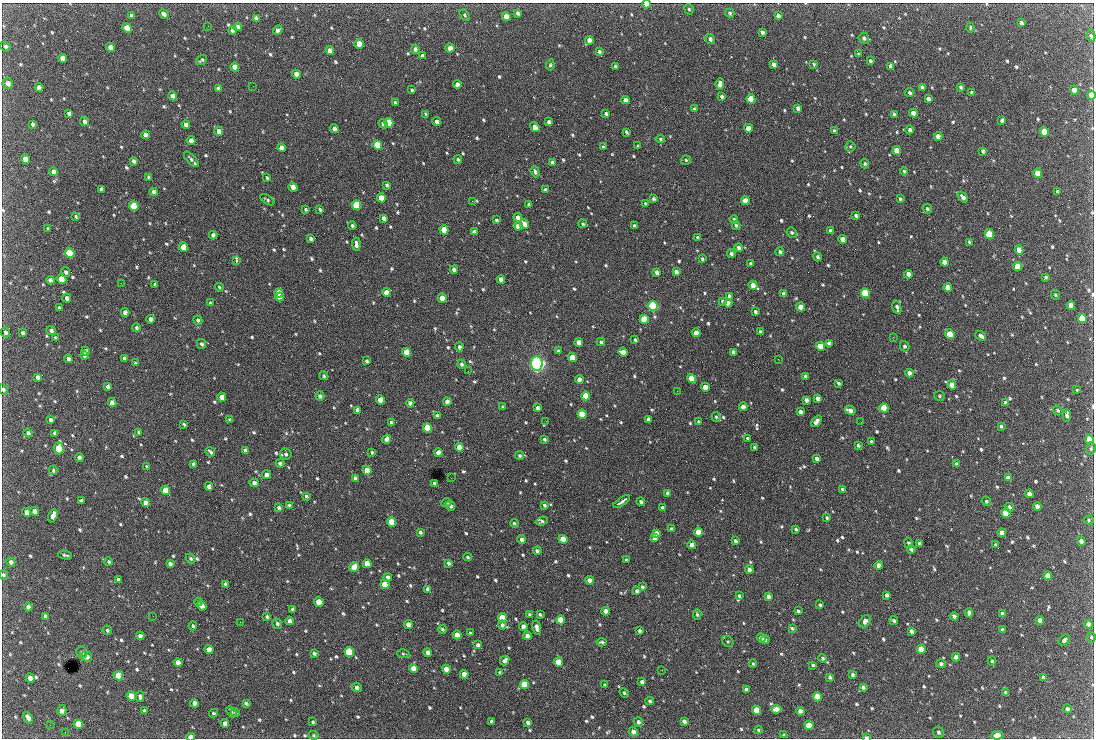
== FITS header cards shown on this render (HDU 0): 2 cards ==
NAXIS1  =                 1092 /fastest changing axis
NAXIS2  =                  736 /next to fastest changing axis

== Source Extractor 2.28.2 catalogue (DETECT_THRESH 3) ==
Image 1092 x 736 px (HDU 0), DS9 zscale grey, 1 PNG px = 1 image px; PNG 1096 x 740 px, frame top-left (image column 1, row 736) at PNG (2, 3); each listed source drawn as its Kron ellipse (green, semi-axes under 4 px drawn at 4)
Background 2560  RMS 46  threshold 139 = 3 sigma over >= 5 px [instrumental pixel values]
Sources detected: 849; of the 849, the 500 brightest by FLUX_AUTO listed and drawn (349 fainter detections omitted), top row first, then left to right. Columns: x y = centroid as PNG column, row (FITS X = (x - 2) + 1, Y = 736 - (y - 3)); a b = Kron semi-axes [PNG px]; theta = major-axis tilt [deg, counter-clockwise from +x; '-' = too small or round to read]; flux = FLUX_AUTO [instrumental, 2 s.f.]
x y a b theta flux
646 4 4 3 - 2.7e+04
689 9 5 4 - 5.4e+03
518 13 4 3 - 9.2e+03
730 13 5 4 - 5.0e+03
164 14 5 4 - 1.1e+04
132 15 4 3 - 7.9e+03
465 15 6 4 -54 5.4e+03
778 16 4 3 - 1.0e+04
506 17 4 4 - 3.9e+04
256 18 4 4 - 1.1e+04
1021 23 4 3 - 1.1e+04
208 26 2 2 - 4.6e+03
238 27 4 4 - 1.9e+04
970 27 5 3 - 4.6e+03
127 28 5 4 - 5.9e+04
233 30 4 4 - 1.2e+04
278 30 5 4 - 1.3e+04
762 32 4 3 - 8.7e+03
1091 36 6 4 -79 5.1e+03
864 38 5 5 - 9.9e+03
710 39 5 4 - 9.3e+03
589 40 4 4 - 2.8e+04
359 44 5 4 - 4.8e+04
6 46 5 5 - 7.0e+03
111 47 4 4 - 3.7e+04
450 48 4 4 - 3.2e+04
415 49 4 3 - 1.2e+04
330 51 4 4 - 2.6e+04
599 51 3 3 - 6.4e+03
858 54 4 3 - 4.6e+03
422 56 4 3 - 1.1e+04
62 58 4 4 - 2.1e+04
201 60 6 3 39 5.4e+03
870 61 4 3 - 6.1e+03
774 64 4 4 - 1.5e+04
814 64 4 3 - 4.7e+03
550 65 6 4 81 5.3e+03
616 66 4 3 - 6.5e+03
891 66 4 3 - 8.7e+03
235 67 4 4 - 2.6e+04
296 74 4 4 - 2.1e+04
8 83 6 5 - 1.7e+04
720 84 6 4 83 1.6e+04
457 85 4 4 - 2.7e+04
253 86 2 2 - 1.9e+04
39 87 4 4 - 1.7e+04
922 87 4 3 - 9.6e+03
961 87 4 3 - 6.9e+03
218 88 4 4 - 1.2e+04
412 90 4 3 - 5.0e+03
1074 90 4 4 - 3.7e+04
972 92 4 3 - 6.5e+03
910 93 4 3 - 7.0e+03
1091 95 4 4 - 4.9e+04
173 96 4 4 - 2.0e+04
722 96 4 3 - 6.6e+03
751 99 4 4 - 1.4e+05
928 99 4 3 - 1.2e+04
625 100 4 4 - 1.7e+04
395 102 3 3 - 5.2e+03
798 108 4 3 - 1.3e+04
694 109 3 3 - 5.8e+03
69 113 4 3 - 1.0e+04
913 113 4 4 - 2.3e+04
606 114 3 3 - 7.1e+03
426 115 3 3 - 1.4e+04
894 115 4 3 - 1.0e+04
1002 120 4 3 - 6.4e+03
85 121 5 4 - 1.1e+04
437 122 4 3 - 1.0e+04
549 122 4 4 - 1.0e+04
389 123 5 4 - 1.4e+05
33 124 4 3 - 7.5e+03
186 124 4 4 - 1.6e+04
383 124 5 3 - 1.0e+04
535 127 5 4 - 3.4e+04
748 128 4 4 - 3.0e+04
334 129 4 3 - 1.2e+04
910 130 4 4 - 7.8e+03
219 131 4 4 - 1.8e+04
834 131 3 3 - 6.1e+03
626 132 4 3 - 5.5e+03
1044 132 5 4 - 9.4e+04
145 135 4 4 - 1.6e+04
938 136 4 4 - 2.5e+04
660 139 5 4 - 4.9e+03
191 141 4 4 - 2.0e+04
377 145 5 4 - 1.4e+05
638 146 3 3 - 4.9e+03
850 146 5 5 - 4.9e+03
603 147 3 3 - 5.6e+03
281 148 4 4 - 2.3e+04
897 150 4 4 - 5.2e+04
983 151 4 3 - 8.1e+03
25 159 5 4 - 3.1e+04
191 159 10 4 -47 1.1e+04
458 159 4 4 - 5.7e+03
686 160 5 4 - 4.9e+03
133 161 4 3 - 8.6e+03
552 162 3 3 - 7.1e+03
865 164 4 4 - 5.8e+03
904 171 4 3 - 4.8e+03
54 172 4 4 - 1.8e+04
535 172 6 4 -71 7.7e+03
1038 173 5 4 - 7.2e+04
149 178 4 3 - 8.2e+03
267 178 3 3 - 4.9e+03
387 185 4 3 - 6.0e+03
293 187 5 4 - 2.0e+04
101 189 4 3 - 8.8e+03
545 189 3 3 - 5.4e+03
154 192 4 4 - 1.1e+04
1057 192 4 3 - 4.9e+03
963 197 6 4 -50 1.4e+04
381 198 4 4 - 5.2e+04
653 199 4 3 - 5.8e+03
900 199 3 3 - 5.1e+03
267 200 8 3 -32 5.5e+03
472 201 2 2 - 8.1e+03
745 201 4 4 - 3.8e+04
529 204 4 3 - 8.3e+03
646 204 4 3 - 7.4e+03
356 205 5 4 - 2.4e+05
134 206 5 4 - 1.9e+05
306 209 4 4 - 4.9e+03
320 209 4 3 - 5.0e+03
927 209 5 4 - 6.6e+03
856 215 4 3 - 9.2e+03
76 216 4 3 - 5.0e+03
518 217 4 4 - 1.6e+04
384 218 4 3 - 1.1e+04
734 219 4 4 - 5.3e+03
496 220 4 3 - 5.5e+03
524 224 5 4 - 2.6e+04
583 224 4 4 - 4.8e+03
352 225 4 4 - 6.7e+03
736 225 4 4 - 6.2e+03
518 226 4 4 - 2.4e+04
634 226 4 3 - 8.7e+03
48 229 4 3 - 6.4e+03
444 230 5 4 - 7.7e+04
830 231 4 3 - 1.0e+04
474 232 4 3 - 8.6e+03
792 233 5 5 - 5.8e+03
989 234 5 4 - 2.4e+05
213 235 4 4 - 1.1e+04
698 238 4 3 - 6.2e+03
311 239 4 3 - 8.1e+03
843 239 4 4 - 2.5e+04
969 242 4 3 - 5.4e+03
356 244 7 3 -85 1.2e+04
183 247 5 4 - 8.3e+04
738 248 4 4 - 1.0e+04
1019 250 4 4 - 4.1e+04
780 252 4 4 - 6.7e+03
70 253 5 4 - 2.8e+05
731 254 4 4 - 8.0e+03
817 257 4 4 - 6.7e+03
702 259 4 3 - 5.1e+03
236 260 4 2 - 1.2e+05
945 262 4 4 - 3.2e+04
751 263 3 3 - 5.5e+03
1017 266 5 4 - 8.6e+04
454 270 4 3 - 1.6e+04
66 272 5 4 - 7.7e+03
657 272 4 3 - 1.5e+04
676 272 4 3 - 1.4e+04
908 274 4 4 - 2.2e+04
1046 277 3 3 - 5.0e+03
62 279 5 4 - 1.0e+05
501 279 4 4 - 1.8e+04
50 280 4 4 - 1.0e+04
121 283 2 2 - 9.1e+03
155 284 3 3 - 5.4e+03
753 285 4 4 - 3.2e+04
219 287 4 4 - 4.9e+03
948 287 4 4 - 3.4e+04
386 292 4 4 - 3.5e+04
279 293 4 4 - 6.3e+04
865 293 5 4 - 2.5e+05
784 294 4 4 - 2.2e+04
1055 295 5 4 - 4.8e+03
729 296 4 3 - 1.3e+04
280 297 4 4 - 7.0e+04
67 298 4 3 - 1.2e+04
442 298 4 4 - 4.3e+04
723 301 4 3 - 5.9e+03
210 303 4 3 - 6.4e+03
728 303 4 4 - 2.4e+04
1071 305 4 4 - 2.1e+04
653 306 5 4 - 5.5e+05
800 307 4 4 - 3.1e+04
897 307 7 4 -75 1.0e+04
59 308 4 3 - 8.7e+03
125 312 4 4 - 1.6e+04
755 312 3 3 - 6.8e+03
150 319 4 4 - 1.9e+04
644 319 5 4 - 1.5e+05
1082 319 5 4 - 2.0e+05
198 320 5 4 - 7.8e+03
136 328 4 4 - 6.2e+03
51 330 5 4 - 8.9e+03
5 332 5 4 - 7.8e+03
761 332 4 3 - 1.1e+04
23 333 4 3 - 6.9e+03
696 333 4 4 - 3.5e+04
950 334 5 4 - 9.1e+04
981 336 6 4 -36 1.1e+04
893 337 2 2 - 1.5e+04
55 338 4 3 - 8.1e+03
635 340 3 3 - 5.5e+03
579 342 4 4 - 2.2e+04
601 342 4 3 - 7.3e+03
829 343 4 4 - 1.2e+04
202 344 5 4 - 7.2e+03
820 346 4 4 - 8.8e+04
905 346 5 4 - 7.4e+03
459 347 4 3 - 9.9e+03
85 351 4 4 - 1.2e+04
558 351 4 3 - 8.1e+03
407 352 5 4 - 1.2e+05
623 352 5 4 - 3.1e+04
734 352 4 3 - 9.4e+03
84 356 4 4 - 6.1e+03
572 358 4 4 - 1.0e+05
68 359 4 3 - 9.9e+03
125 359 4 3 - 1.1e+04
778 359 2 2 - 1.2e+04
367 361 4 3 - 6.4e+03
136 363 4 3 - 6.9e+03
461 364 4 4 - 8.1e+03
537 364 7 6 - 1.3e+06
468 371 2 2 - 5.1e+03
909 373 4 4 - 2.0e+04
324 376 4 4 - 5.6e+03
805 376 4 3 - 8.8e+03
38 377 4 3 - 8.8e+03
579 379 4 4 - 2.6e+04
692 379 5 4 - 1.4e+05
839 383 3 3 - 5.7e+03
952 385 4 4 - 4.1e+04
108 387 4 3 - 9.0e+03
705 387 4 4 - 3.4e+04
3 389 5 4 - 7.6e+03
1077 390 3 3 - 1.2e+04
677 391 2 2 - 5.8e+03
320 396 4 4 - 1.0e+04
586 396 4 4 - 1.1e+05
939 396 5 5 - 5.3e+03
222 397 4 4 - 4.1e+04
818 398 4 4 - 1.5e+04
381 400 4 4 - 5.5e+04
806 400 4 3 - 1.2e+04
447 402 4 4 - 1.8e+04
112 403 4 4 - 2.4e+04
410 403 4 4 - 1.2e+04
1006 403 4 4 - 1.3e+04
503 407 3 3 - 4.6e+03
743 407 4 4 - 2.8e+04
538 408 4 3 - 9.9e+03
884 408 4 4 - 1.4e+05
358 410 4 4 - 1.7e+04
850 410 5 4 - 2.2e+04
1058 410 5 4 - 4.7e+03
800 412 4 3 - 1.2e+04
582 414 4 4 - 8.8e+04
1067 415 6 4 -85 1.2e+04
437 416 4 3 - 9.5e+03
716 417 5 4 - 5.4e+03
648 419 4 3 - 1.0e+04
51 420 4 3 - 1.0e+04
230 420 4 3 - 4.9e+03
546 421 2 2 - 6.7e+03
817 421 6 4 53 1.6e+04
699 422 4 3 - 4.6e+03
861 422 2 2 - 5.7e+03
391 423 4 3 - 1.2e+04
184 424 4 2 - 4.6e+03
1001 426 4 3 - 5.4e+03
428 428 5 4 - 1.7e+05
139 432 4 4 - 4.9e+03
28 433 4 4 - 8.5e+03
55 433 4 3 - 8.6e+03
748 438 4 3 - 7.3e+03
387 439 5 4 - 1.6e+04
544 439 3 3 - 6.3e+03
1089 439 5 4 - 4.6e+04
871 442 4 3 - 8.5e+03
858 445 3 3 - 6.5e+03
459 447 4 4 - 3.0e+04
755 447 4 3 - 9.1e+03
59 448 6 4 -87 1.6e+05
1091 448 6 4 76 5.3e+03
246 450 4 4 - 1.1e+04
210 452 5 3 - 7.5e+03
372 452 4 3 - 5.1e+03
438 453 4 4 - 2.9e+04
286 454 6 5 - 7.7e+03
520 456 4 4 - 5.8e+03
79 457 4 4 - 1.3e+04
817 458 4 3 - 1.2e+04
280 463 4 4 - 7.5e+03
194 464 4 3 - 1.1e+04
957 464 4 3 - 7.3e+03
147 467 4 4 - 6.1e+03
53 470 5 3 - 5.0e+03
367 470 4 4 - 4.5e+04
267 475 4 4 - 1.9e+04
355 478 4 3 - 1.2e+04
451 478 2 2 - 5.0e+03
1008 478 4 4 - 1.7e+04
254 483 4 4 - 1.5e+04
435 483 4 3 - 8.0e+03
209 486 4 4 - 1.7e+04
842 489 4 3 - 5.8e+03
166 490 5 4 - 8.1e+04
668 493 4 3 - 8.7e+03
1029 494 4 4 - 2.1e+04
306 496 4 3 - 5.5e+03
81 501 4 3 - 8.9e+03
986 501 5 4 - 4.7e+03
622 502 10 3 34 1.5e+04
641 502 4 4 - 7.1e+03
146 503 4 4 - 2.2e+04
446 503 5 3 - 5.3e+03
289 505 4 4 - 4.7e+03
544 505 4 3 - 7.6e+03
450 506 5 3 - 1.2e+04
1037 506 4 4 - 1.7e+04
1009 507 5 4 - 1.1e+04
279 508 4 3 - 9.1e+03
663 508 4 3 - 1.2e+04
35 511 4 4 - 2.3e+04
27 512 4 4 - 2.5e+04
1006 513 4 4 - 1.1e+05
53 516 7 4 72 2.8e+04
827 518 3 3 - 4.6e+03
1089 520 5 4 - 4.6e+03
542 521 6 4 21 6.4e+03
392 522 5 4 - 1.1e+05
514 523 4 4 - 5.0e+03
672 529 4 3 - 8.7e+03
796 529 3 3 - 5.2e+03
420 532 3 3 - 6.3e+03
698 532 4 4 - 6.0e+04
656 533 4 4 - 1.6e+04
1002 533 4 4 - 2.3e+04
655 538 4 4 - 2.1e+04
522 539 4 4 - 1.3e+04
563 539 4 4 - 7.3e+04
735 541 4 3 - 9.8e+03
1081 541 4 4 - 1.6e+04
909 543 5 4 - 6.9e+03
919 543 4 3 - 7.8e+03
692 545 4 4 - 2.2e+04
996 545 4 3 - 5.4e+03
911 549 4 4 - 6.0e+03
537 551 4 4 - 8.7e+03
65 555 7 3 -12 5.7e+03
467 557 4 3 - 5.0e+03
191 558 5 4 - 5.6e+03
626 560 3 3 - 5.5e+03
11 562 5 4 - 1.2e+04
109 562 4 4 - 5.2e+03
448 563 4 3 - 6.7e+03
170 564 4 3 - 8.3e+03
367 564 4 4 - 5.6e+04
879 565 4 4 - 1.8e+04
354 567 5 4 - 5.1e+04
749 570 4 4 - 1.8e+04
3 575 5 4 - 6.2e+03
1048 576 4 4 - 4.4e+04
388 577 4 3 - 8.7e+03
118 579 3 3 - 7.3e+03
589 580 4 4 - 1.8e+04
226 584 4 3 - 9.1e+03
385 584 5 4 - 9.1e+04
642 587 4 3 - 5.2e+03
428 589 4 4 - 1.2e+04
637 591 4 4 - 8.9e+03
887 595 4 3 - 1.1e+04
739 596 4 3 - 5.0e+03
768 596 4 3 - 1.1e+04
198 602 4 3 - 5.2e+03
319 602 5 4 - 7.9e+04
820 605 4 3 - 6.2e+03
202 606 4 4 - 1.9e+04
28 607 4 4 - 1.5e+04
293 609 4 3 - 8.3e+03
606 611 4 4 - 2.3e+04
798 611 4 3 - 5.8e+03
969 613 5 4 - 1.0e+04
529 614 4 3 - 4.9e+03
540 614 3 3 - 5.4e+03
697 614 5 3 - 5.9e+03
1002 614 4 4 - 1.3e+04
45 616 4 3 - 9.2e+03
153 616 2 2 - 9.9e+03
954 616 4 3 - 1.0e+04
267 617 4 3 - 5.3e+03
502 618 5 4 - 1.0e+05
560 620 4 4 - 5.5e+04
290 621 4 4 - 1.8e+04
865 621 6 5 - 1.2e+04
894 621 4 3 - 5.5e+03
1040 621 4 4 - 2.6e+04
240 622 2 2 - 5.2e+03
277 624 5 4 - 7.7e+03
1088 624 4 4 - 2.0e+04
408 625 4 4 - 2.8e+04
502 625 4 4 - 1.1e+04
193 626 4 3 - 5.7e+03
523 627 4 4 - 1.9e+04
537 628 7 3 -76 1.4e+04
792 628 4 3 - 5.4e+03
442 629 4 4 - 5.6e+03
107 630 5 4 - 5.6e+03
1002 630 4 3 - 7.3e+03
639 631 4 3 - 6.8e+03
911 631 4 3 - 1.1e+04
470 633 3 3 - 5.2e+03
457 635 4 4 - 4.0e+04
140 636 4 3 - 1.4e+04
527 636 4 4 - 2.0e+04
1091 637 5 4 - 5.0e+03
761 638 4 4 - 1.6e+04
765 640 4 4 - 5.4e+03
1064 640 6 4 42 7.5e+03
728 641 6 5 - 5.4e+03
602 642 5 3 - 5.6e+03
478 645 4 4 - 1.2e+04
921 649 4 4 - 7.1e+04
209 650 4 4 - 3.7e+04
82 652 6 5 - 7.9e+03
349 652 5 4 - 2.9e+05
428 652 4 4 - 1.9e+04
314 653 3 3 - 6.7e+03
404 654 7 3 -13 4.7e+03
87 657 5 5 - 1.6e+04
956 657 4 4 - 1.5e+04
823 658 4 4 - 5.4e+03
505 660 5 4 - 1.0e+04
992 661 5 4 - 5.8e+03
558 662 4 4 - 8.0e+04
178 663 4 4 - 2.7e+04
753 664 4 3 - 4.9e+03
941 664 4 4 - 1.0e+04
813 665 3 3 - 5.2e+03
414 668 4 4 - 4.5e+04
446 669 4 4 - 4.0e+04
662 670 2 2 - 6.4e+03
500 673 3 3 - 6.2e+03
464 674 4 4 - 2.7e+04
852 675 4 3 - 6.8e+03
118 676 5 4 - 8.5e+04
830 677 4 3 - 7.1e+03
1043 677 4 4 - 8.2e+03
30 678 4 4 - 2.2e+04
642 682 4 4 - 8.1e+03
524 685 4 4 - 1.1e+05
605 685 4 3 - 5.6e+03
357 687 5 4 - 1.1e+04
863 687 4 4 - 9.9e+03
746 690 4 3 - 1.3e+04
624 693 5 4 - 5.0e+03
1006 693 4 4 - 1.2e+04
131 696 5 4 - 5.6e+04
140 697 5 4 - 9.0e+03
817 697 4 4 - 8.2e+04
650 701 4 3 - 5.0e+03
194 703 4 4 - 1.8e+04
246 703 4 3 - 5.7e+03
776 709 5 4 - 2.2e+04
1067 709 4 3 - 1.0e+04
756 710 4 4 - 9.4e+04
62 711 6 4 74 2.0e+04
144 711 4 3 - 6.8e+03
800 711 4 4 - 2.0e+04
231 712 6 3 -53 4.7e+03
213 713 4 3 - 4.6e+03
235 713 4 3 - 4.8e+03
28 718 6 3 -57 1.5e+04
491 721 4 3 - 5.7e+03
684 721 4 3 - 1.0e+04
313 722 3 3 - 5.0e+03
528 722 4 3 - 7.9e+03
638 722 5 4 - 1.1e+04
225 723 4 4 - 1.5e+04
78 724 5 4 - 1.1e+05
50 725 2 2 - 4.9e+03
809 726 4 4 - 7.1e+04
758 730 4 3 - 4.8e+03
65 732 2 2 - 9.9e+03
633 732 5 4 - 1.5e+04
939 732 6 5 - 7.4e+03
313 735 5 4 - 4.7e+03
784 735 4 3 - 6.8e+03
997 735 6 4 7 2.1e+04
191 737 4 3 - 3.9e+04
866 737 4 3 - 5.0e+03
At the frame edge (FLAGS 8, measured only in part): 7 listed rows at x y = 646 4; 1091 95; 3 389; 3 575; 1091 637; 191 737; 866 737
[349 fainter detections neither listed nor drawn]